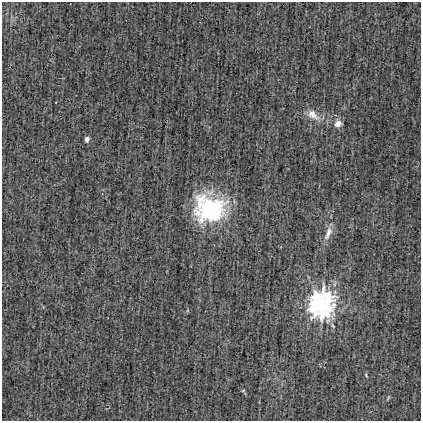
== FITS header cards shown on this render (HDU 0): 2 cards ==
NAXIS1  =                  419
NAXIS2  =                  419

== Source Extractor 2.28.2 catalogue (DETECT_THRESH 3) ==
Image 419 x 419 px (HDU 0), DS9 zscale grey, 1 PNG px = 1 image px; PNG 423 x 423 px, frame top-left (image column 1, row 419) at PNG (2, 2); no overlay
Background 6.17e-04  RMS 0.033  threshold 0.0981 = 3 sigma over >= 5 px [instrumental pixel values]
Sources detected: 9; all 9 listed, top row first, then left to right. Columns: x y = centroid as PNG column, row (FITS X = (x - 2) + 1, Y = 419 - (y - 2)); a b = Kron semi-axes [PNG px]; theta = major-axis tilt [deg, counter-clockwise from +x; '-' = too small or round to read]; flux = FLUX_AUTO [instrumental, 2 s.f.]
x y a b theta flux
313 115 21 11 -39 27
338 124 9 7 39 14
87 139 5 4 - 8.6
210 209 35 28 -11 230
328 233 20 8 67 19
322 304 11 9 82 1400
366 375 6 3 -62 2.4
243 391 5 3 - 2.2
388 398 8 2 60 2.4